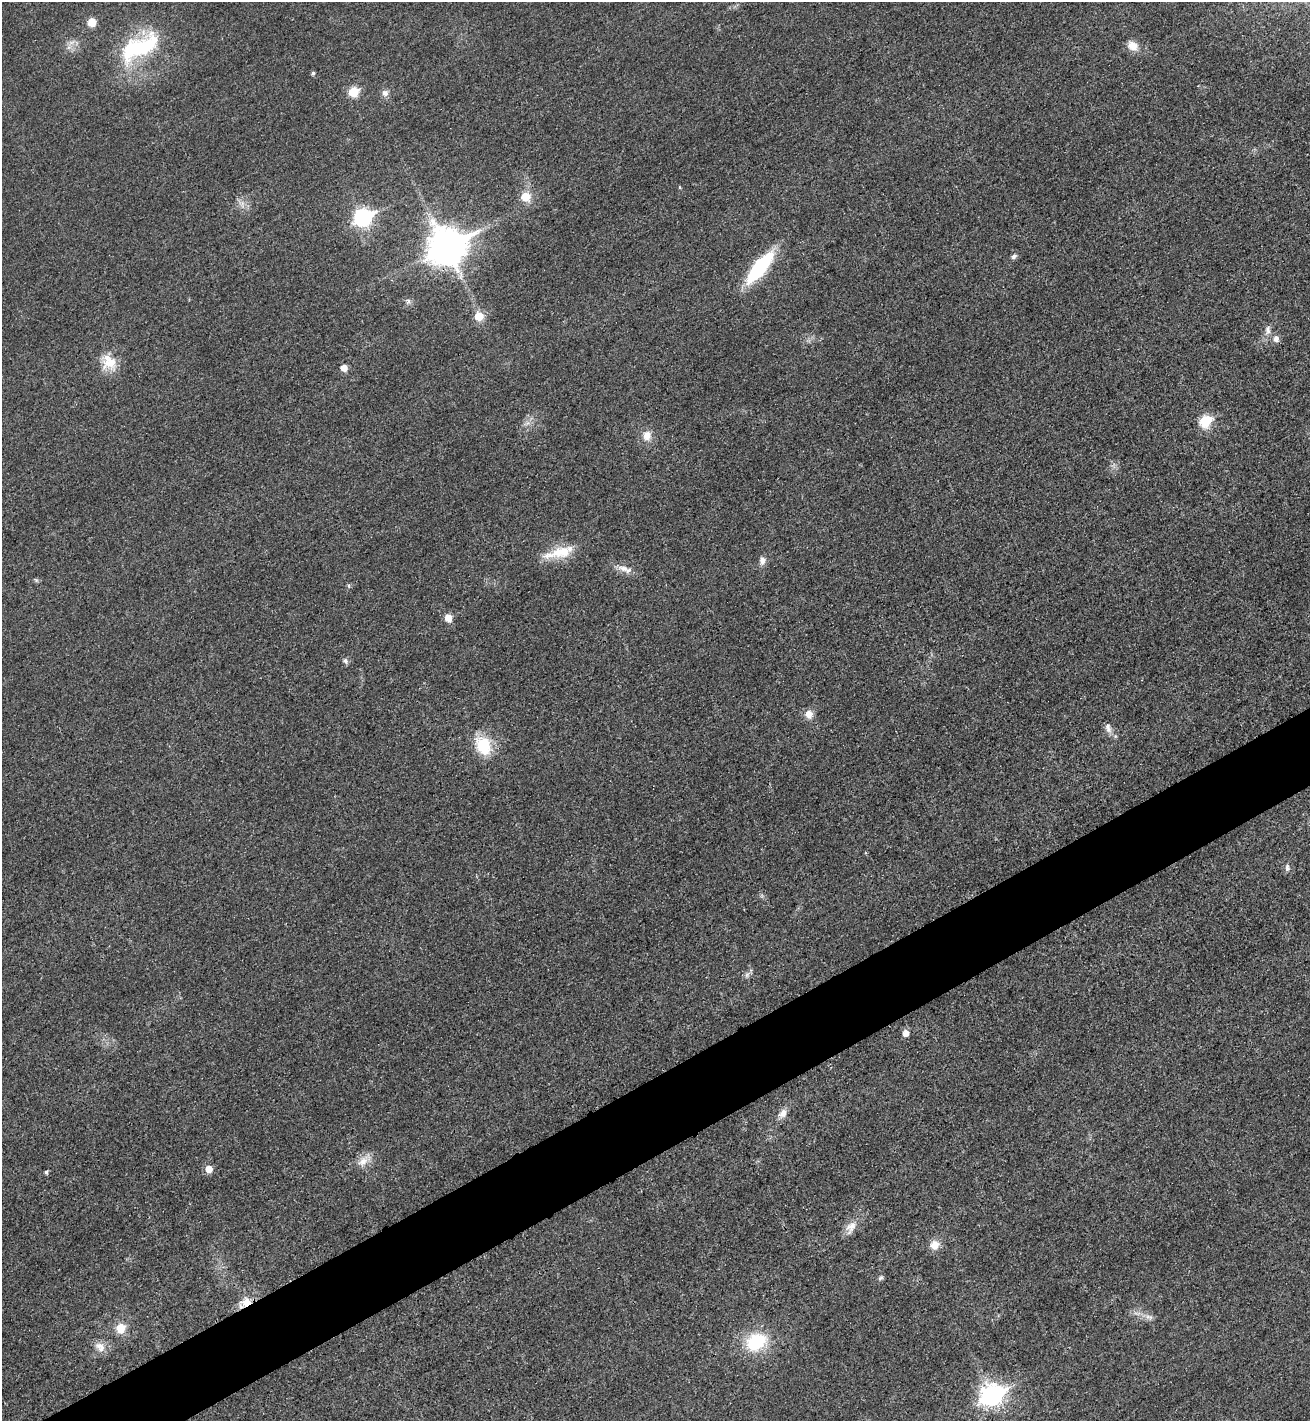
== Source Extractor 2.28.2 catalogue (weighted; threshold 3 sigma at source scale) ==
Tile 7 of 4 x 4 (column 3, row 2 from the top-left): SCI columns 2788-4095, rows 2863-4281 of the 5715 x 5722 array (HDU 1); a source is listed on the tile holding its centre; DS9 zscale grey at full resolution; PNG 1312 x 1423 px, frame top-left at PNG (2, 2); no overlay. Shown black and unused: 5% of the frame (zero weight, under 3 of 4 exposures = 2% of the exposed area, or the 3 px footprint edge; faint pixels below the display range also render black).
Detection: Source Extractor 2.28.2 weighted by HDU 2 'WHT'; one run over the whole footprint, this tile lists its part. Background 0.0165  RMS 0.0058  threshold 0.026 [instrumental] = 3 sigma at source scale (4.5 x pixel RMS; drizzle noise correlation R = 1.50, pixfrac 1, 0.05/0.05 arcsec/px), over >= 5 px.
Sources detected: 47; all 47 listed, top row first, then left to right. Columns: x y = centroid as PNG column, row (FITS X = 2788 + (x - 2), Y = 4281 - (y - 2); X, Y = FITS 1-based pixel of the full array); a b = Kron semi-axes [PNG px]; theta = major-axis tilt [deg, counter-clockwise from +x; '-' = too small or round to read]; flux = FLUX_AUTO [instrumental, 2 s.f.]
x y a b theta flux
92 22 9 8 - 7.5
1133 46 15 11 -41 6.2
139 47 54 23 28 55
313 73 5 4 - 1.1
353 92 6 6 - 24
385 93 9 8 - 2.8
680 187 5 3 - 0.52
525 197 7 6 - 15
242 203 7 4 -72 1.9
363 217 9 8 - 180
446 246 13 11 26 1400
1014 256 8 6 40 1.7
760 267 31 10 51 61
408 301 9 6 74 1.8
479 316 6 6 - 13
1268 330 14 7 83 3.5
1276 339 8 7 - 3.2
109 362 24 18 -48 12
344 368 6 5 - 6.1
1205 421 7 6 - 44
527 423 8 5 44 2
647 435 13 11 87 6
557 552 41 12 19 16
762 561 11 7 84 3
624 568 18 7 -13 5
36 580 7 4 -45 0.87
448 618 6 5 - 8.9
345 661 8 6 -35 1.7
809 714 10 9 - 5.2
1108 728 14 7 -70 3.3
483 745 24 18 -59 22
1287 868 11 6 -85 2.2
747 975 7 6 - 1.9
906 1033 6 6 - 4.3
783 1113 12 9 44 4.4
364 1160 24 10 41 7.1
209 1169 6 6 - 7.4
46 1172 5 4 - 1.2
851 1227 20 12 56 6.5
935 1245 11 10 - 6.8
881 1278 8 5 40 1.3
246 1302 16 12 22 7.9
1148 1317 9 7 -41 2.7
120 1328 10 9 - 10
756 1342 23 18 27 34
100 1347 16 11 -40 5.6
992 1395 10 8 28 340
Overlapping masked pixels (flux is a lower limit): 2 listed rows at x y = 446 246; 246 1302